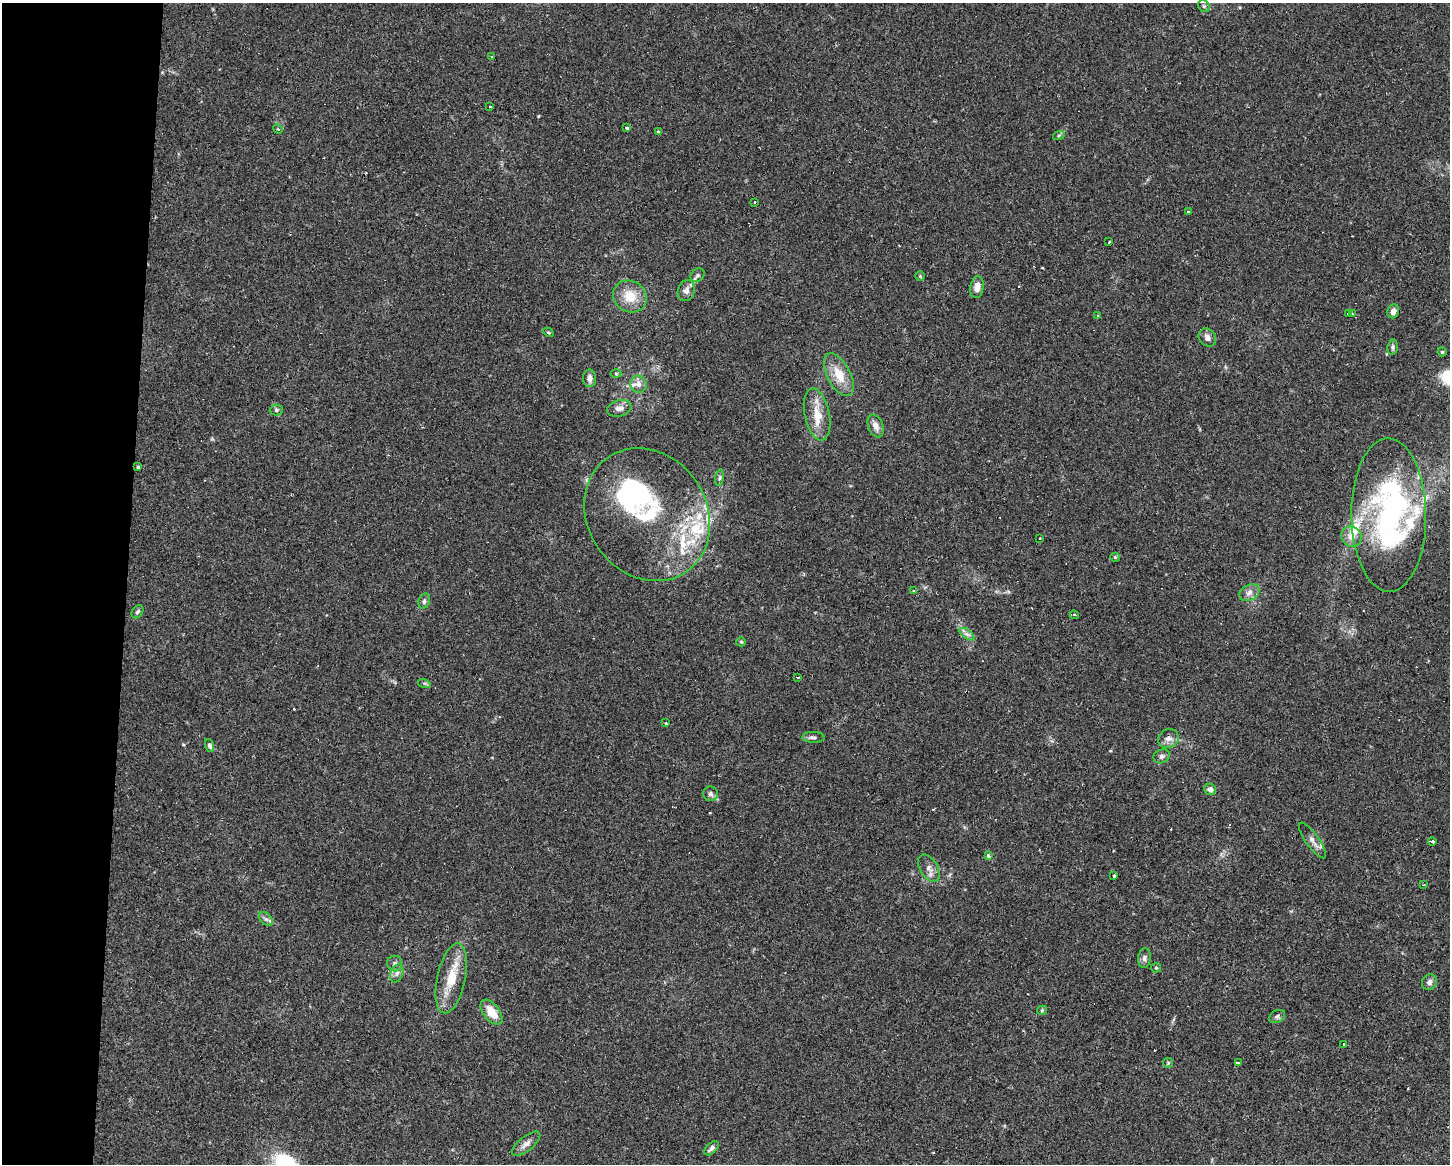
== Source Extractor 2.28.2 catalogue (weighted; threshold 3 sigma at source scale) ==
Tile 4 of 3 x 4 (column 1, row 2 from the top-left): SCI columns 298-1745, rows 2344-3505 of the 4749 x 4707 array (HDU 1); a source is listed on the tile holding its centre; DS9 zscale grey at full resolution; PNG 1452 x 1166 px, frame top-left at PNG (2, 3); each listed source drawn as its Kron ellipse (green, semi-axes under 4 px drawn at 4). Shown black and unused: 9% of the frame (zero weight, under 2 of 3 exposures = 4% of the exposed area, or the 3 px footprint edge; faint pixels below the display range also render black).
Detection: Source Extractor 2.28.2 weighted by HDU 2 'WHT'; one run over the whole footprint, this tile lists its part. Background 0.0342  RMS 0.0051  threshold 0.0231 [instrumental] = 3 sigma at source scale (4.5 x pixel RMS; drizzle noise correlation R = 1.50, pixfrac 1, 0.05/0.05 arcsec/px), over >= 5 px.
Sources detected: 96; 4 inside a brighter object's white glare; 8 cosmic-ray / hot-pixel residue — neither listed nor drawn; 9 inside a brighter listed object's ellipse — not listed separately; the other 75 listed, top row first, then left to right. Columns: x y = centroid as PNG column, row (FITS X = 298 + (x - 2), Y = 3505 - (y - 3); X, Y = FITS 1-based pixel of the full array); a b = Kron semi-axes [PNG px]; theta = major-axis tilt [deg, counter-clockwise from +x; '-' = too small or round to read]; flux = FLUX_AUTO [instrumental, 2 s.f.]
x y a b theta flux
1204 6 6 5 - 0.92
492 57 3 3 - 0.39
490 106 3 2 - 0.47
627 127 3 3 - 1.6
278 129 5 4 - 0.47
658 132 3 3 - 1.3
1059 135 6 4 20 0.72
754 202 3 2 - 0.58
1188 212 3 3 - 2.7
1109 242 3 3 - 3.6
698 275 7 6 - 1.2
920 276 4 4 - 0.55
977 287 11 6 80 3.8
686 291 10 8 73 2.7
630 296 17 15 -32 10
1393 311 7 5 67 2.8
1348 313 3 3 - 1.1
1352 314 3 3 - 0.53
1097 316 3 3 - 0.52
548 332 5 3 - 0.55
1207 338 10 8 -50 2.3
1393 347 8 5 84 1.1
1442 352 4 4 - 0.56
616 373 5 3 - 0.54
839 375 23 11 -62 10
590 378 9 6 -88 2.7
639 384 9 8 - 3.1
619 408 12 8 15 3.1
276 410 6 5 - 0.85
817 414 26 12 -78 9.5
876 426 12 7 -69 3.3
138 467 3 3 - 0.91
720 478 8 4 81 1.1
647 515 69 59 -56 74
1389 515 76 37 -89 100
1351 537 10 10 - 4
1040 538 3 2 - 0.59
1115 557 5 4 - 0.59
914 590 4 3 - 0.7
1249 593 11 7 28 2.7
424 601 8 5 70 1.3
137 612 7 5 56 1
1074 615 4 4 - 1.1
967 634 8 4 -36 1.5
741 642 5 4 - 0.6
797 677 4 2 - 0.44
424 683 6 4 -17 0.67
666 723 3 3 - 1.8
813 737 11 5 -3 1.5
1168 739 10 9 - 3.1
210 745 7 4 -75 1.3
1162 756 8 6 26 1.6
1210 789 6 5 - 2.4
710 794 7 7 - 1.4
1312 840 21 6 -55 3.3
1432 841 4 3 - 3.3
988 856 3 3 - 3.2
929 868 15 9 -59 3.1
1114 875 3 3 - 1.5
1423 885 3 2 - 0.38
266 919 8 5 -44 1.4
1144 958 10 6 83 1.6
395 964 8 7 - 1.7
1156 968 5 4 - 0.6
397 973 9 6 70 1.9
451 978 35 14 77 14
1429 982 8 7 - 1.8
1042 1010 5 4 - 0.6
491 1012 14 8 -52 8.1
1277 1016 8 6 27 1.3
1344 1044 3 3 - 1.3
1168 1063 5 4 - 0.65
1238 1063 3 3 - 7.3
526 1144 17 7 38 3
711 1148 9 5 45 1.5